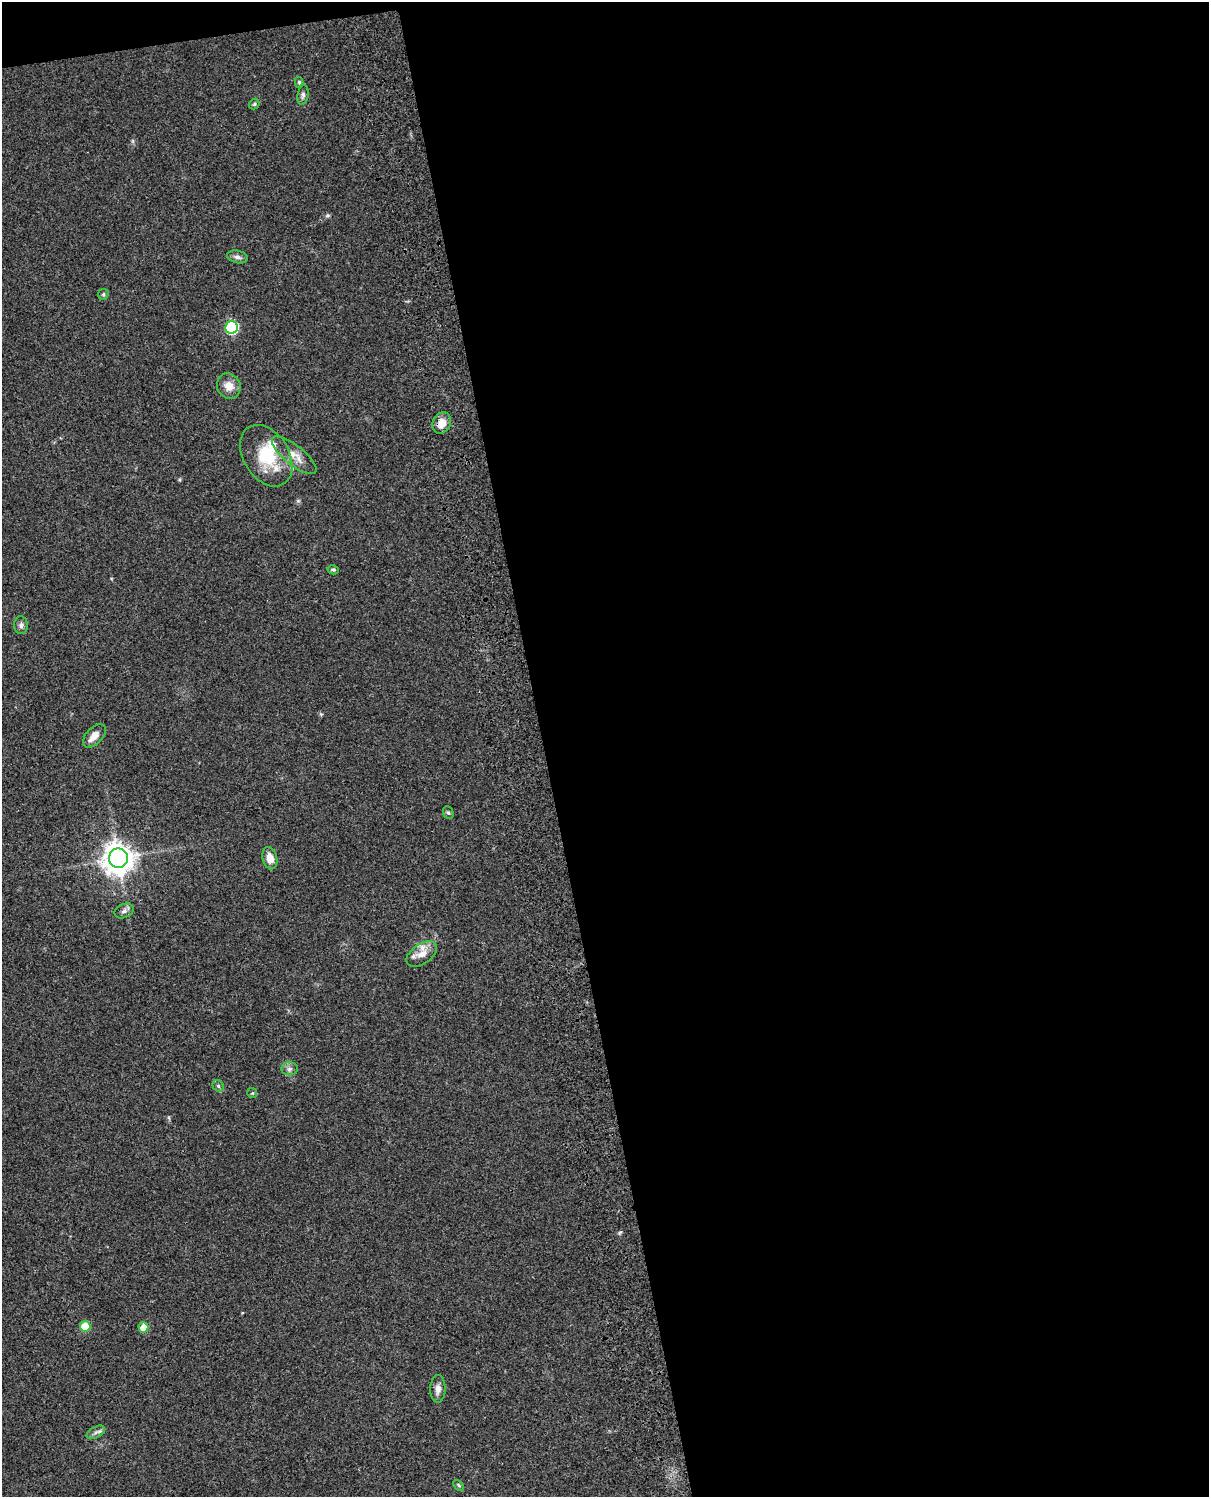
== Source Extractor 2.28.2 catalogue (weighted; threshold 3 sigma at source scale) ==
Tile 4 of 4 x 3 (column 4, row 1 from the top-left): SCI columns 3761-4967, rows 3267-4761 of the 5086 x 4924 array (HDU 1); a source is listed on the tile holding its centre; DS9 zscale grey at full resolution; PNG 1211 x 1499 px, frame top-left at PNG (2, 2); each listed source drawn as its Kron ellipse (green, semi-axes under 4 px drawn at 4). Shown black and unused: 56% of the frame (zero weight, under 3 of 4 exposures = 6% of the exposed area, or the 3 px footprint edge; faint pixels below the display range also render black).
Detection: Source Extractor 2.28.2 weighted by HDU 2 'WHT'; one run over the whole footprint, this tile lists its part. Background 0.101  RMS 0.0064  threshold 0.0288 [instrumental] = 3 sigma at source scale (4.5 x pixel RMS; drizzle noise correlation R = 1.50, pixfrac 1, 0.05/0.05 arcsec/px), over >= 5 px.
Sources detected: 29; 3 inside a brighter listed object's ellipse — not listed separately; the other 26 listed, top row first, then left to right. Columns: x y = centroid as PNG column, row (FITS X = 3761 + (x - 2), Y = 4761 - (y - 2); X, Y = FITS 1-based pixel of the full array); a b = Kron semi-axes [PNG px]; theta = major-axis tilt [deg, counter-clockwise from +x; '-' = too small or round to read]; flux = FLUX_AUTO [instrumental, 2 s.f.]
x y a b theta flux
299 82 5 4 - 0.93
303 95 10 5 81 1.7
254 104 6 4 48 0.9
237 257 10 6 -13 2.4
103 294 6 5 - 0.92
232 327 6 6 - 72
229 386 13 11 -63 6.2
442 423 11 9 62 6.7
294 455 27 10 -39 8
266 456 33 22 -58 28
333 570 6 4 -13 1
21 625 9 7 -88 1.9
94 736 14 8 45 4.7
448 813 6 5 - 1.1
118 858 10 9 - 850
270 858 11 7 -75 6.6
124 911 10 7 24 2.2
422 954 17 10 34 6.8
289 1069 8 6 1 2
218 1086 6 5 - 1.2
252 1093 5 5 - 0.66
85 1326 5 5 - 19
143 1327 5 5 - 9.9
438 1389 14 7 89 3.6
96 1432 10 5 29 1.9
459 1485 6 4 -46 0.84